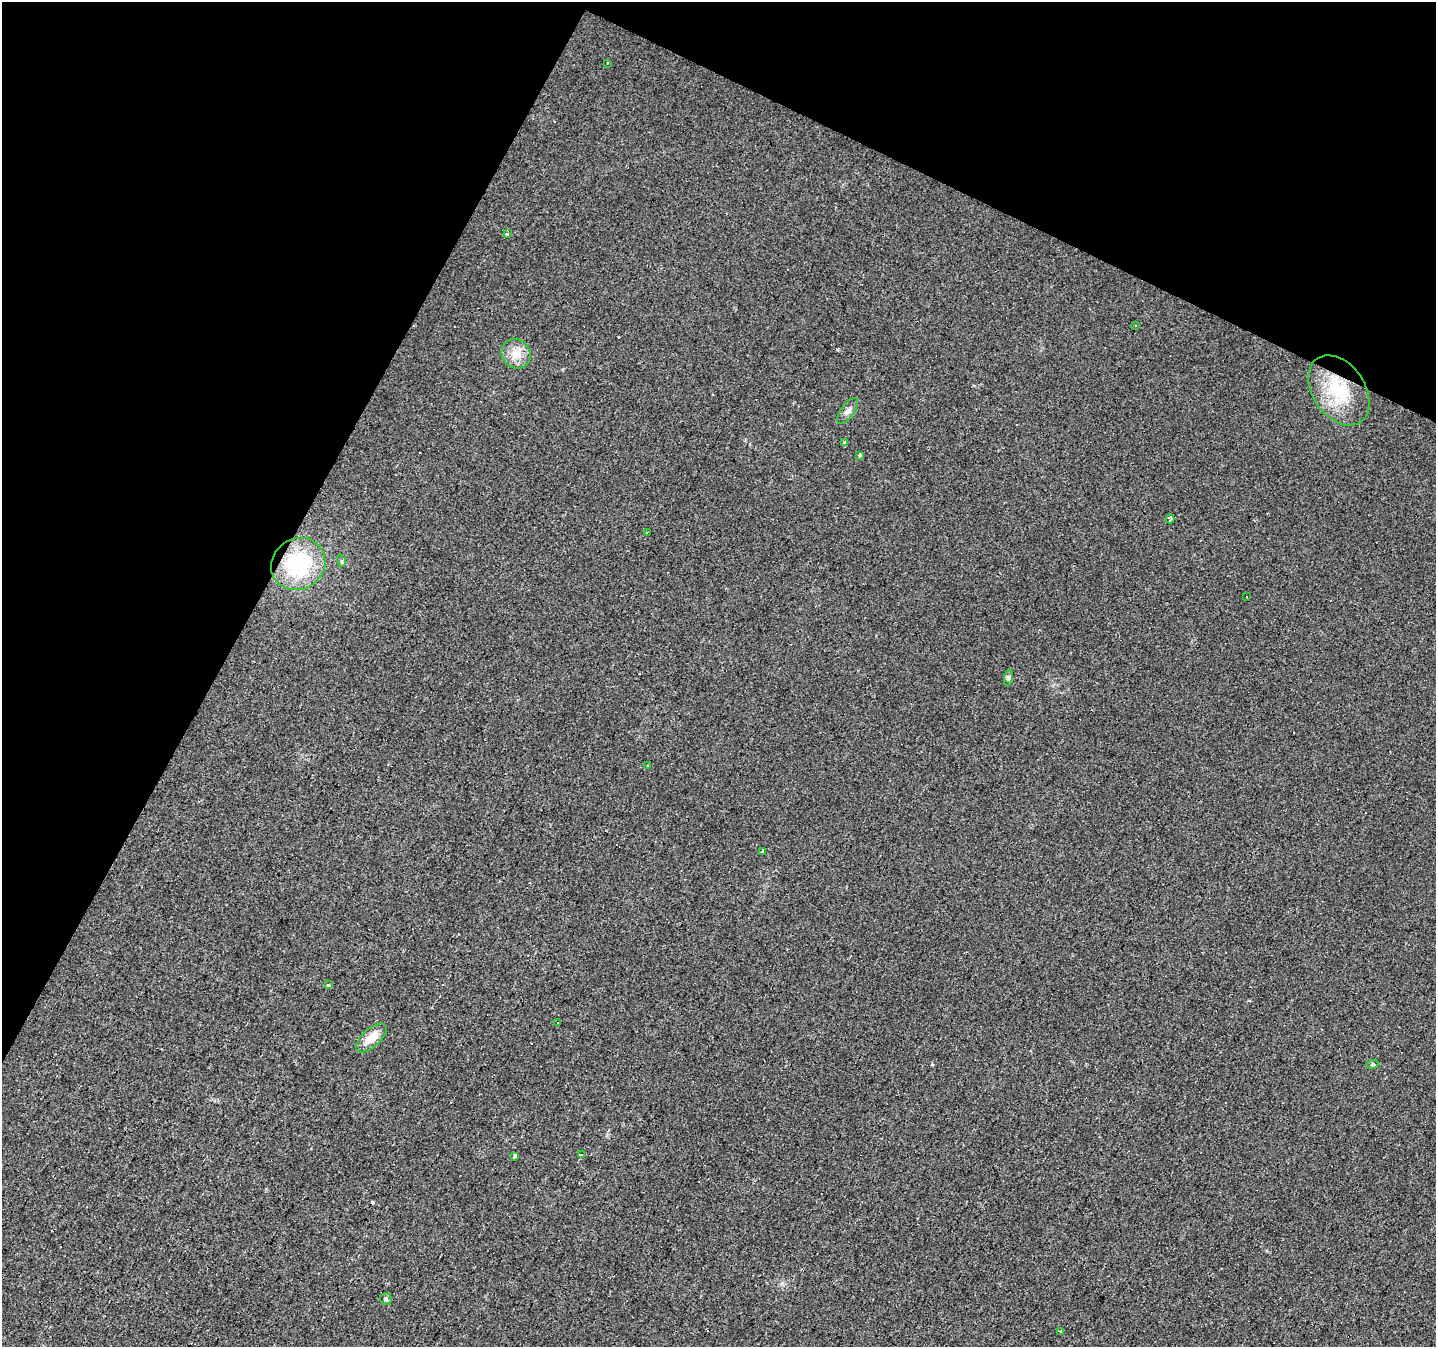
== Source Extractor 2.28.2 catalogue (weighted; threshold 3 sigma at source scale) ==
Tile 2 of 4 x 4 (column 2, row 1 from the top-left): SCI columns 1438-2871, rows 4298-5642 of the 5738 x 5839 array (HDU 1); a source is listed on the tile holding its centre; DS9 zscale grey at full resolution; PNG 1438 x 1349 px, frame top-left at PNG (2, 2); each listed source drawn as its Kron ellipse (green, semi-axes under 4 px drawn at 4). Shown black and unused: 26% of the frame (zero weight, under 2 of 3 exposures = <1% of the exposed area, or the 3 px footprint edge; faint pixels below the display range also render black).
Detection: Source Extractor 2.28.2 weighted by HDU 2 'WHT'; one run over the whole footprint, this tile lists its part. Background 0.0226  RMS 0.0061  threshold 0.0275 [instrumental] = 3 sigma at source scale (4.5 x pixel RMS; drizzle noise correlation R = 1.50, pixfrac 1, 0.0396/0.0396 arcsec/px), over >= 5 px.
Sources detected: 35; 11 cosmic-ray / hot-pixel residue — neither listed nor drawn; the other 24 listed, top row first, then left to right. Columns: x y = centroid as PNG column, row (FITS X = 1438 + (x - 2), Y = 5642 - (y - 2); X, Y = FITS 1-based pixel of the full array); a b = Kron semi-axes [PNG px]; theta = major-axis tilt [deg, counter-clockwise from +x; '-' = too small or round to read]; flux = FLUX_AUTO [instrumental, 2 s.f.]
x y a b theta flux
607 63 3 2 - 0.7
507 234 3 3 - 7.3
1135 325 3 2 - 0.43
516 354 15 14 - 8.3
1339 390 38 26 -56 37
848 411 15 6 54 2.9
845 442 3 3 - 16
860 455 3 3 - 13
1170 519 4 3 - 3.8
647 533 2 2 - 0.52
342 561 6 4 -71 0.78
298 564 28 25 35 52
1247 597 3 3 - 1
1009 678 8 4 82 1.1
648 766 4 3 - 4.9
763 851 3 3 - 3.8
329 985 3 3 - 14
557 1022 3 2 - 0.76
371 1038 19 9 42 10
1372 1065 6 4 19 0.8
581 1155 3 3 - 7.9
514 1156 4 3 - 4.2
386 1299 6 5 - 1.1
1060 1331 4 3 - 0.88
Overlapping masked pixels (flux is a lower limit): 1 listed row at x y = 1339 390